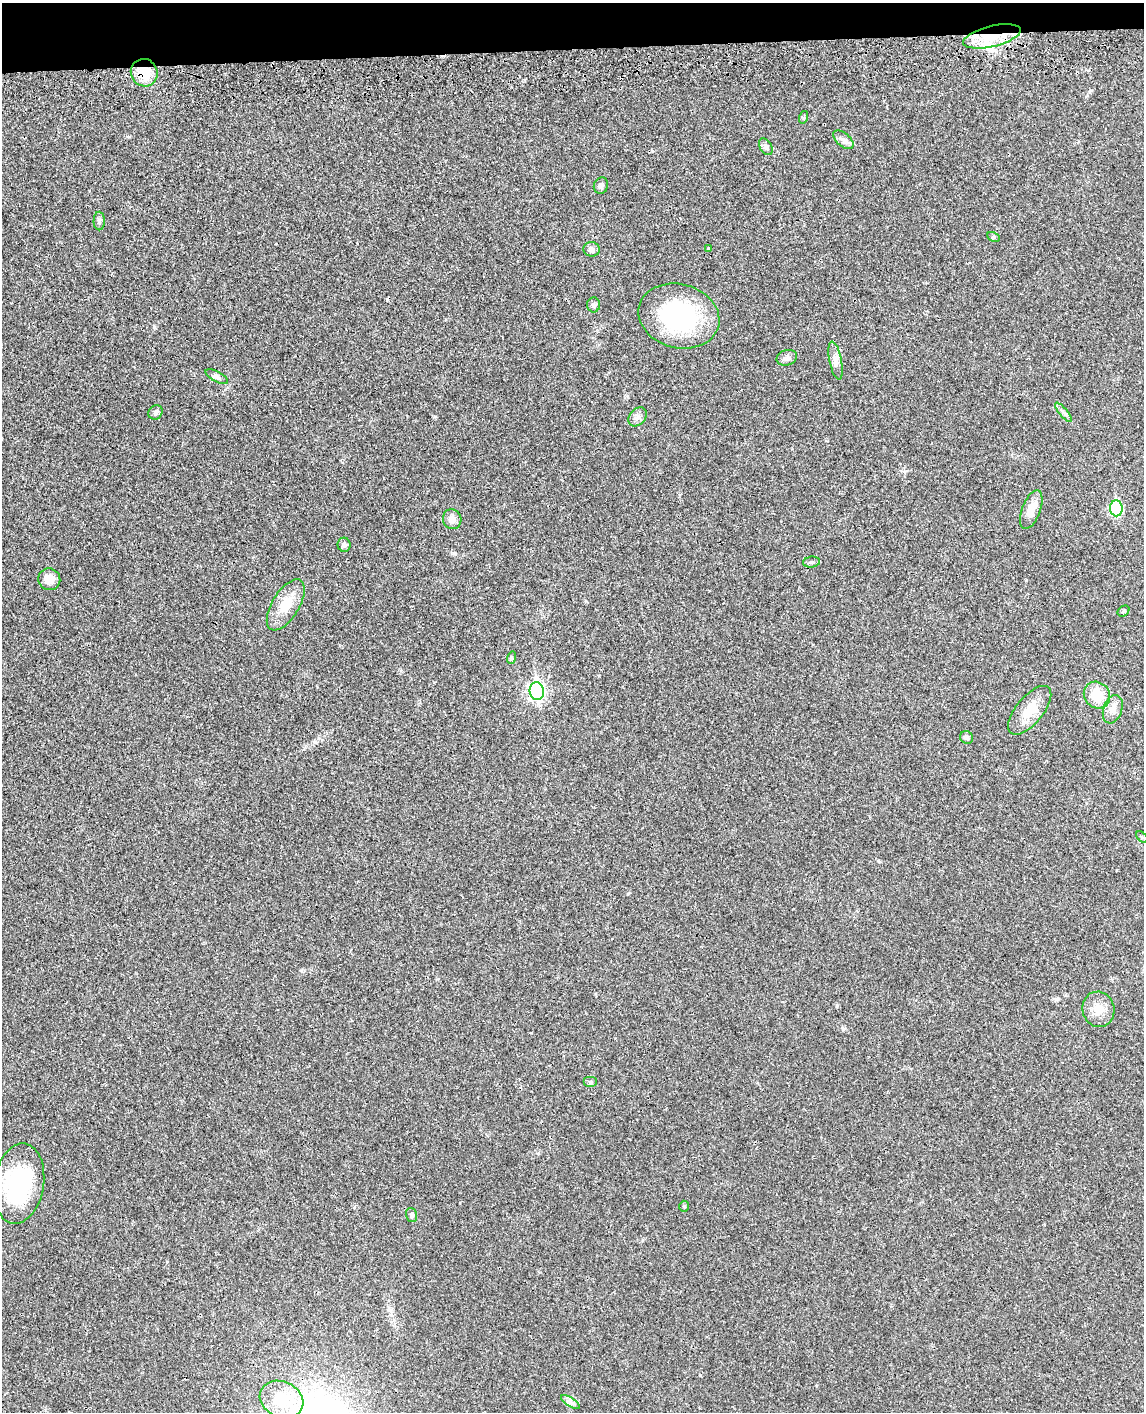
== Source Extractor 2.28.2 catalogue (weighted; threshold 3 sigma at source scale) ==
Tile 3 of 4 x 3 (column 3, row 1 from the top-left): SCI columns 2368-3509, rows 3029-4438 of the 4736 x 4749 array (HDU 1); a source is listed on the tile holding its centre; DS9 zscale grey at full resolution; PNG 1146 x 1414 px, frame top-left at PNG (2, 3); each listed source drawn as its Kron ellipse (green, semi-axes under 4 px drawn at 4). Shown black and unused: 3% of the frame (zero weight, under 3 of 4 exposures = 8% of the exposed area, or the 3 px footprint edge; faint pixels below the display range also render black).
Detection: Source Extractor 2.28.2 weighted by HDU 2 'WHT'; one run over the whole footprint, this tile lists its part. Background 0.0214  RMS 0.0035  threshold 0.0155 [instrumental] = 3 sigma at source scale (4.5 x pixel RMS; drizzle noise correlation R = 1.50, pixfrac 1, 0.05/0.05 arcsec/px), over >= 5 px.
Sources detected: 42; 1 inside a brighter object's white glare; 1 cosmic-ray / hot-pixel residue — neither listed nor drawn; the other 40 listed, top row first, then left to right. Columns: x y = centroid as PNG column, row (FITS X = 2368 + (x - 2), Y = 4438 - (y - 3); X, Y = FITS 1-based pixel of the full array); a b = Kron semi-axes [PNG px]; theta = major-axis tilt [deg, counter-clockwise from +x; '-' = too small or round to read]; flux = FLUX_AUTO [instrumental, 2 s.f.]
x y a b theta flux
992 36 30 10 13 9.3
144 73 14 13 - 8
804 117 6 4 72 0.41
843 140 12 6 -41 1.6
766 147 9 6 -59 0.87
601 186 8 7 - 1.1
99 221 9 5 89 0.87
994 237 6 4 -28 0.56
709 248 4 3 - 0.41
591 249 8 7 - 1.3
593 305 7 6 - 0.89
679 316 41 32 -15 39
787 358 10 7 16 1.4
836 361 19 6 -79 2
217 377 12 5 -27 1.1
155 412 7 6 - 0.9
1063 412 12 3 -50 0.98
638 417 11 7 47 1.5
1116 508 8 6 -85 27
1031 510 20 9 69 4.7
452 519 10 9 - 2.3
344 545 7 6 - 1.1
811 562 8 5 7 0.7
49 579 11 10 - 3.5
286 605 29 13 59 7.7
1123 611 6 5 - 0.5
511 658 6 4 72 0.5
537 691 9 7 -82 86
1097 695 14 12 -48 7.6
1113 709 14 9 72 3.1
1030 710 29 13 50 6.4
967 737 7 6 - 0.81
1142 837 7 4 -45 0.54
1098 1009 18 16 -77 5
590 1082 7 5 0 0.64
19 1184 40 25 81 37
684 1206 5 5 - 0.44
411 1215 7 5 -71 0.89
282 1399 22 17 -25 13
570 1402 11 4 -34 1.1
Overlapping masked pixels (flux is a lower limit): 2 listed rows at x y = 992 36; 144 73
Unlisted compact peaks at least as high as the median listed source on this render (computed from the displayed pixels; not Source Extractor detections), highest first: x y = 435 416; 154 327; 843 1029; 315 742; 129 137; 700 1375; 1091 90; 454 553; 1026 580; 878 861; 1057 999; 628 893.